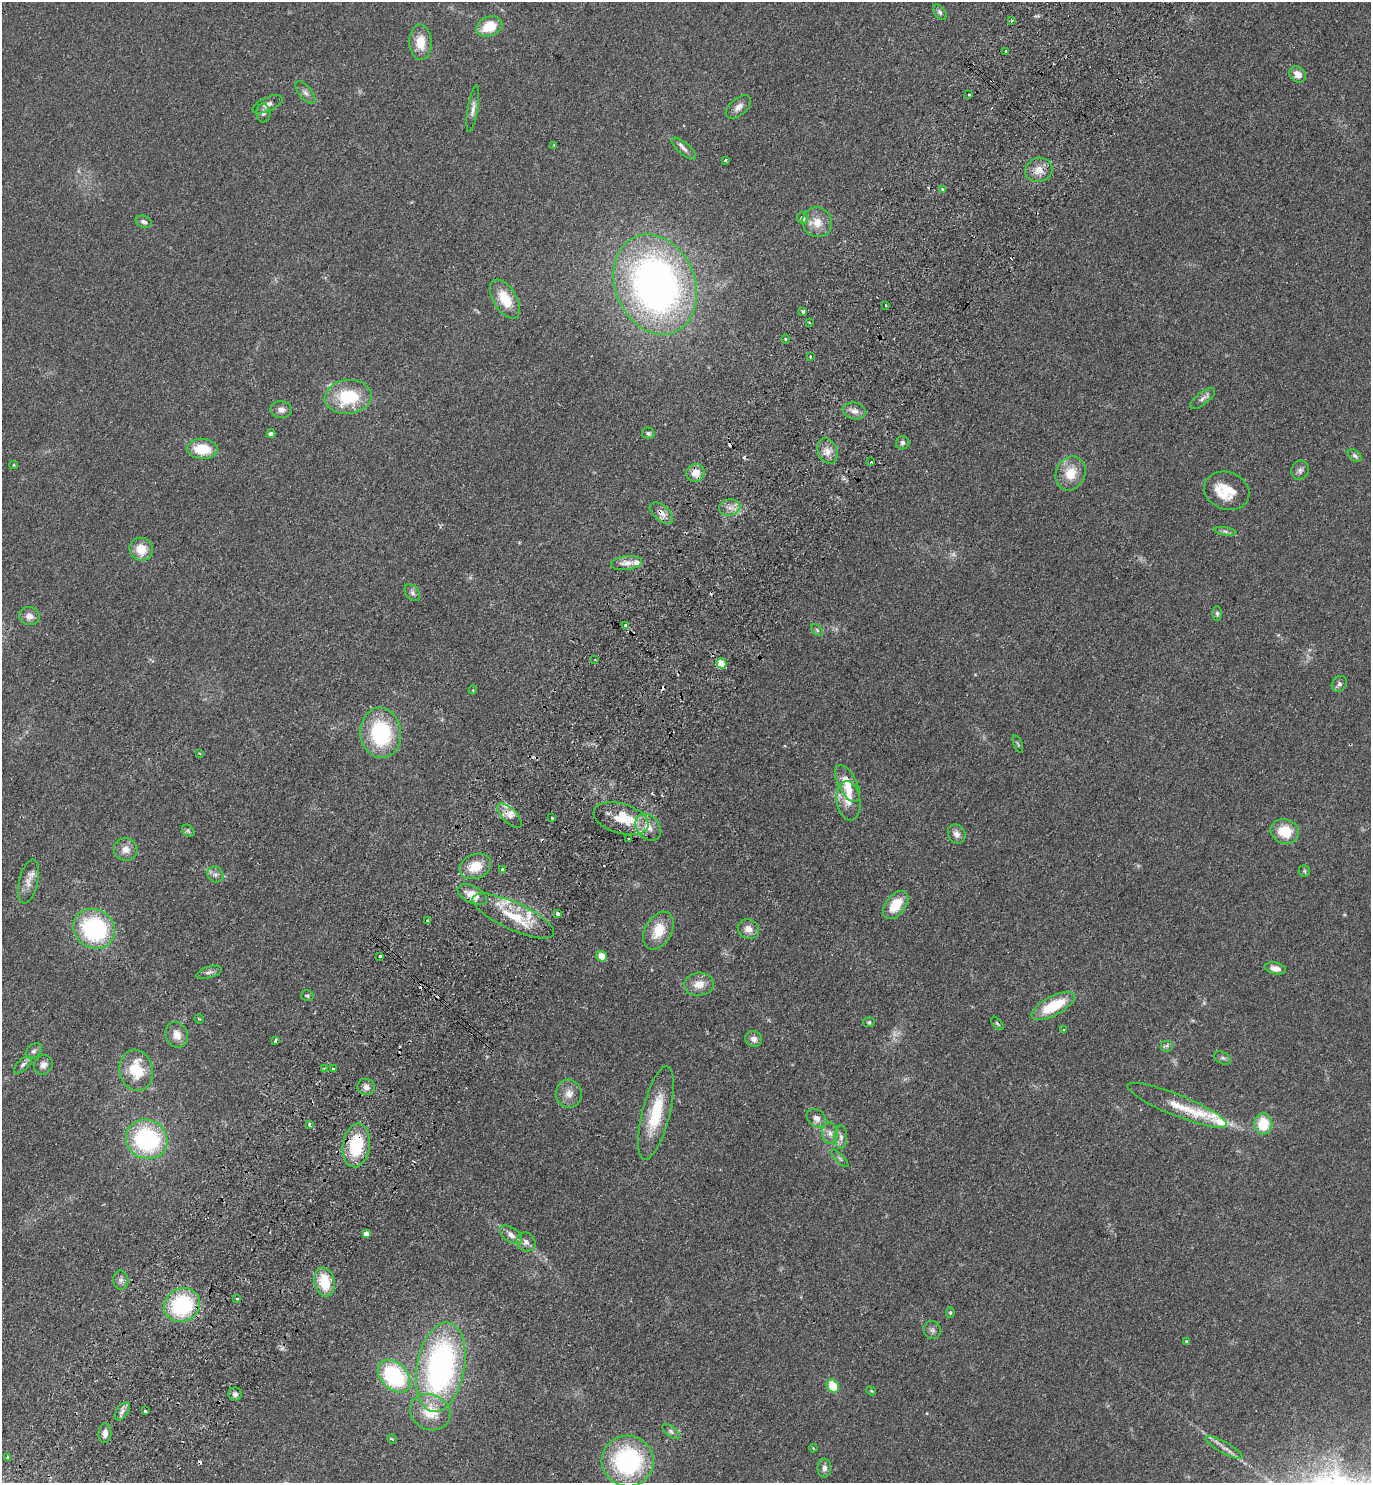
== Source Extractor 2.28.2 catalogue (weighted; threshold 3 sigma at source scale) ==
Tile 7 of 4 x 4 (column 3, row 2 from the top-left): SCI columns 2943-4311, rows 2998-4478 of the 6024 x 5996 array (HDU 1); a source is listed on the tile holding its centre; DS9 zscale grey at full resolution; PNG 1373 x 1485 px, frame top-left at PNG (2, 2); each listed source drawn as its Kron ellipse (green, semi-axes under 4 px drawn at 4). Shown black and unused: <1% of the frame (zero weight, under 2 of 3 exposures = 3% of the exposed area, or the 3 px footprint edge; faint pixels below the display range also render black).
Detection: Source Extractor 2.28.2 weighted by HDU 2 'WHT'; one run over the whole footprint, this tile lists its part. Background 0.0588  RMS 0.0079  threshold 0.0354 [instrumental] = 3 sigma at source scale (4.5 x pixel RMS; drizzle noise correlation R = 1.50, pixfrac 1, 0.05/0.05 arcsec/px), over >= 5 px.
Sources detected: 172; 3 too faint to see at this stretch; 11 cosmic-ray / hot-pixel residue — neither listed nor drawn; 14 inside a brighter listed object's ellipse — not listed separately; the other 144 listed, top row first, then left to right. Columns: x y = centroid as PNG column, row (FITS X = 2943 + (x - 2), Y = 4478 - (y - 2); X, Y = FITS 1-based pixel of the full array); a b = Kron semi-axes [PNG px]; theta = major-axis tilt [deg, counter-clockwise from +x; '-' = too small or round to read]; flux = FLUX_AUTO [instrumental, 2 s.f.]
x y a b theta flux
940 12 9 5 -53 1.9
1011 21 3 3 - 2.1
489 26 13 9 21 20
420 42 18 11 -87 14
1006 51 3 3 - 2.4
1298 75 9 7 -40 6.8
305 93 14 6 -52 3.1
969 95 3 2 - 0.85
267 104 16 7 24 4.2
738 107 15 8 41 4.9
473 109 23 5 81 4
263 113 9 7 -87 2.7
554 145 4 4 - 0.69
684 148 15 6 -41 3.6
725 160 3 2 - 1.1
1039 170 14 12 19 8.1
942 189 4 4 - 0.75
802 218 6 5 - 3.5
144 222 8 6 -22 2.5
817 222 15 14 - 11
655 285 51 40 -68 420
505 299 21 11 -59 18
886 305 2 2 - 0.77
803 311 3 3 - 2.3
809 322 3 2 - 0.77
785 339 5 3 - 0.88
810 356 2 2 - 0.79
348 397 23 17 6 38
1202 398 15 6 38 3.4
281 410 10 8 -7 4
855 411 12 8 -14 4.7
648 433 6 5 - 1.7
271 434 4 4 - 3.7
903 443 6 6 - 2.1
202 449 15 10 -4 22
827 451 13 9 -69 6.5
1355 456 8 5 -39 2
871 462 3 3 - 0.95
13 465 4 3 - 0.63
1300 470 10 8 69 2.9
695 473 9 9 - 9.2
1071 473 17 14 66 16
1227 491 23 18 -20 20
730 508 11 8 10 5.1
661 513 14 7 -42 5.3
1225 531 11 4 -9 2.2
141 549 12 11 - 13
626 563 15 7 8 5.8
412 593 9 6 -52 2.3
1217 614 7 5 -90 1.4
29 616 10 9 - 5
626 625 4 4 - 4.8
817 630 7 4 -46 1.4
595 659 3 2 - 0.81
721 663 5 4 - 21
1339 684 8 7 - 2.4
473 690 4 4 - 0.72
381 733 25 20 -84 63
1018 744 9 3 -69 0.95
199 753 4 3 - 0.69
848 784 20 9 -62 14
848 801 20 12 -82 10
510 816 16 7 -46 5.2
552 818 3 2 - 0.91
621 819 28 15 -16 19
648 827 15 11 -47 9.2
188 831 7 5 -45 1.3
1285 831 14 12 -20 19
957 834 10 8 -58 4
629 839 4 3 - 6.7
126 849 12 11 - 6.3
475 866 16 12 22 16
503 869 3 3 - 5.1
1304 871 6 5 - 1.1
215 874 8 7 - 3
28 882 22 9 77 6.9
472 895 16 8 -27 12
896 905 16 9 51 18
558 914 3 3 - 4.1
513 916 44 13 -25 30
428 921 3 3 - 5
94 929 21 19 -34 89
748 929 11 9 -26 6.2
658 931 20 13 61 16
380 956 3 3 - 6.2
602 956 5 5 - 13
1275 968 11 6 -11 5.2
209 972 13 5 17 2.5
699 984 15 11 6 9.2
307 995 6 5 - 1.3
1053 1006 24 9 28 29
199 1019 5 3 - 0.86
869 1022 5 5 - 1.2
997 1023 8 3 -49 0.97
1064 1030 4 3 - 0.68
177 1035 13 11 -68 7.6
754 1039 9 7 -27 3.9
275 1041 3 2 - 1.3
1167 1046 6 6 - 1.8
34 1051 9 6 42 2.3
1223 1058 9 6 -26 1.7
23 1065 11 5 44 2.5
43 1065 10 9 - 4.1
324 1068 3 3 - 0.72
333 1069 3 3 - 2.5
136 1070 21 16 -77 26
366 1087 9 8 - 3.9
569 1094 14 13 - 7.3
1177 1105 54 10 -22 17
656 1113 48 14 76 34
817 1118 11 8 -37 4.7
1263 1124 10 9 - 21
309 1125 4 3 - 1.5
830 1133 11 7 -87 4.4
841 1137 12 6 -89 3.4
147 1139 21 19 -27 90
356 1145 22 13 82 41
840 1158 11 3 -45 1.4
366 1234 4 3 - 28
511 1235 12 7 -35 5.2
526 1242 10 9 - 4
121 1280 9 7 -82 3.1
324 1282 15 10 -78 23
237 1299 4 3 - 1
182 1305 18 16 29 70
950 1313 5 4 - 1
932 1330 9 8 - 2.6
1186 1342 3 3 - 1.6
441 1367 45 24 79 220
394 1376 19 13 -45 79
833 1386 7 6 - 17
871 1391 5 4 - 0.8
235 1394 6 6 - 2.5
122 1411 10 6 53 3
145 1411 3 3 - 2.6
430 1412 21 17 -27 22
671 1431 10 5 -38 1.9
105 1433 10 6 87 4.2
392 1439 5 3 - 0.88
813 1448 4 3 - 0.63
1224 1448 21 5 -29 5.1
7 1457 4 3 - 0.85
628 1461 26 25 - 96
824 1468 9 7 88 3
Overlapping masked pixels (flux is a lower limit): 4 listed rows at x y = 661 513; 503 869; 472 895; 356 1145